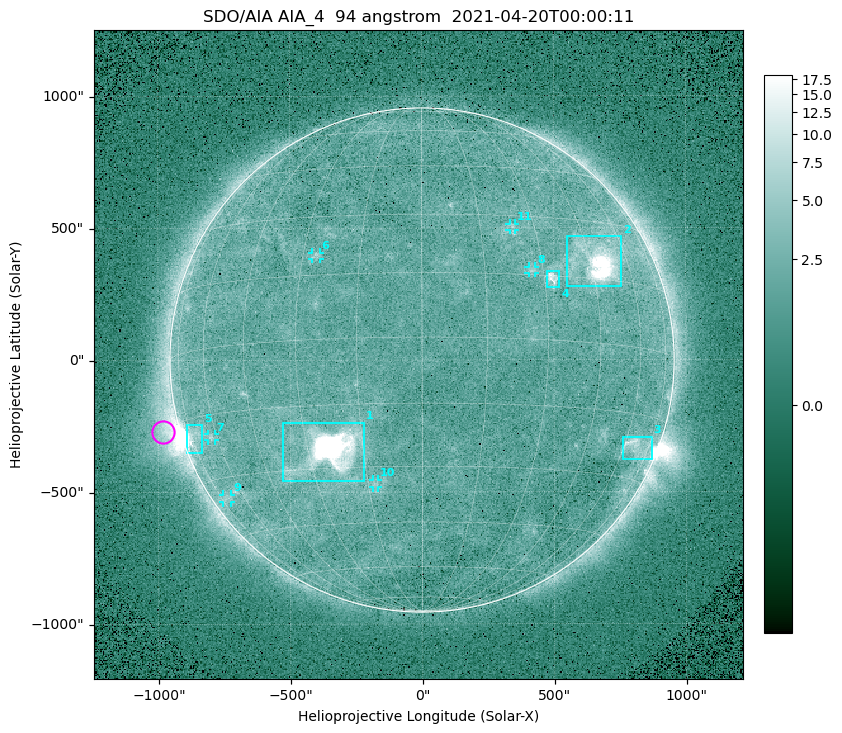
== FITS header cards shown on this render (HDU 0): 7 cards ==
TELESCOP= 'SDO/AIA '
INSTRUME= 'AIA_4   '
WAVELNTH=                   94
WAVEUNIT= 'angstrom'
DATE-OBS= '2021-04-20T00:00:11.12'
CTYPE1  = 'HPLN-TAN'
CTYPE2  = 'HPLT-TAN'

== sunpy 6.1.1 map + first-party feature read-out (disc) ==
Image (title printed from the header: SDO/AIA AIA_4  94 angstrom  2021-04-20T00:00:11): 512 x 512 px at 4.8 arcsec/px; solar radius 955 arcsec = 199 px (full disc in frame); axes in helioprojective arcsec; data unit not stated in the header (colour bar unlabelled)
Orientation: roll -0.138 deg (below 1 deg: not rotated)
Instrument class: DISC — disc imager (sunpy class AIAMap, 94 A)
Bright regions (active regions / flare kernels): reference = the median radial profile (limb darkening/brightening removed); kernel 5 px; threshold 5 sigma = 2.54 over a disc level ~1.77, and >= 1.15x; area >= 9 px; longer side >= 5 px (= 24 arcsec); searched inside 0.97 R_sun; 11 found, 11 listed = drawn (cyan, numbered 1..; 6 of them under ~33 arcsec drawn as corner ticks so the feature stays visible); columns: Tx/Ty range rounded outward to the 10 arcsec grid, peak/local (2 s.f.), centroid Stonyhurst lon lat
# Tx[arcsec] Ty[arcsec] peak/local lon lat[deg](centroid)
1 -530..-220 -460..-230 1113 -24 -26
2 550..760 280..470 50 +47 +20
3 760..870 -380..-290 4.4 +66 -22
4 470..520 270..340 6.3 +32 +14
5 -900..-830 -350..-240 6.7 -73 -19
6 -420..-380 380..410 2.9 -26 +20
7 -810..-780 -300..-280 2.9 -63 -20
8 400..430 330..360 2.8 +27 +16
9 -760..-720 -540..-510 2.4 -71 -35
10 -190..-170 -480..-450 2.8 -13 -34
11 330..360 490..520 2.6 +23 +27
Off-limb structures (1.02-1.3 R_sun): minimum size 50 px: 7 found; the strongest spans PA ~90..115 deg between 1.02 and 1.22 R_sun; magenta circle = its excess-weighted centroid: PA ~105 deg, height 1.07 R_sun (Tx ~-980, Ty ~-270 arcsec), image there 4.6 x the reference